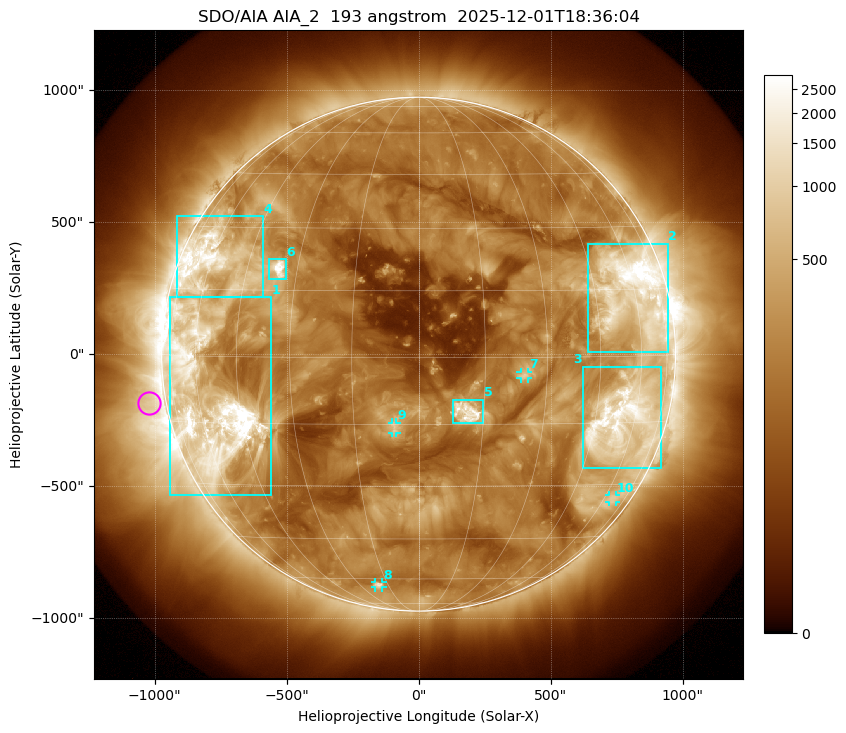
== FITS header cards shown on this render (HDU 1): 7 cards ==
TELESCOP= 'SDO/AIA '           / For AIA: SDO/AIA
INSTRUME= 'AIA_2   '           / For AIA: AIA_ATA1, AIA_ATA2, AIA_ATA3 or AIA_AT
WAVELNTH=                  193 / [angstrom] Wavelength
WAVEUNIT= 'angstrom'           / Wavelength unit: angstrom
DATE-OBS= '2025-12-01T18:36:04.843' / [ISO] Date when observation started; ISO 8
CTYPE1  = 'HPLN-TAN'           / CTYPE1: HPLN
CTYPE2  = 'HPLT-TAN'           / CTYPE2: HPLT

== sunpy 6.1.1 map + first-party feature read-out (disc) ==
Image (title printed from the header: SDO/AIA AIA_2  193 angstrom  2025-12-01T18:36:04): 1024 x 1024 px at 2.4 arcsec/px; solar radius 973 arcsec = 406 px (full disc in frame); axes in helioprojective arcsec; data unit not stated in the header (colour bar unlabelled)
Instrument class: DISC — disc imager (sunpy class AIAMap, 193 A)
Bright regions (active regions / flare kernels): reference = the median radial profile (limb darkening/brightening removed); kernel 9 px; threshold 5 sigma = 521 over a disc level ~191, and >= 1.15x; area >= 12 px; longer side >= 10 px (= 24 arcsec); searched inside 0.97 R_sun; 10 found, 10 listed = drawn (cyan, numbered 1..; 4 of them under ~33 arcsec drawn as corner ticks so the feature stays visible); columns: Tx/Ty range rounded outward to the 5 arcsec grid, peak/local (2 s.f.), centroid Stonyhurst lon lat
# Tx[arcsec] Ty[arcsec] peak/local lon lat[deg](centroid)
1 -945..-560 -535..215 23 -56 -10
2 640..945 10..420 21 +59 +14
3 625..920 -430..-45 12 +55 -15
4 -915..-590 215..525 10 -59 +21
5 130..245 -260..-170 15 +11 -12
6 -570..-505 280..360 18 -35 +20
7 385..415 -90..-65 5.6 +24 -4
8 -165..-135 -885..-865 5.4 -20 -63
9 -100..-85 -300..-260 5.2 -6 -16
10 720..750 -560..-535 3.4 +65 -34
Off-limb structures (1.02-1.3 R_sun): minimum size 162 px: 2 found; the strongest spans PA ~65..135 deg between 1.02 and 1.3 R_sun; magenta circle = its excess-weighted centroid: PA ~100 deg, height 1.07 R_sun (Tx ~-1020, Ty ~-185 arcsec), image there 2.8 x the reference